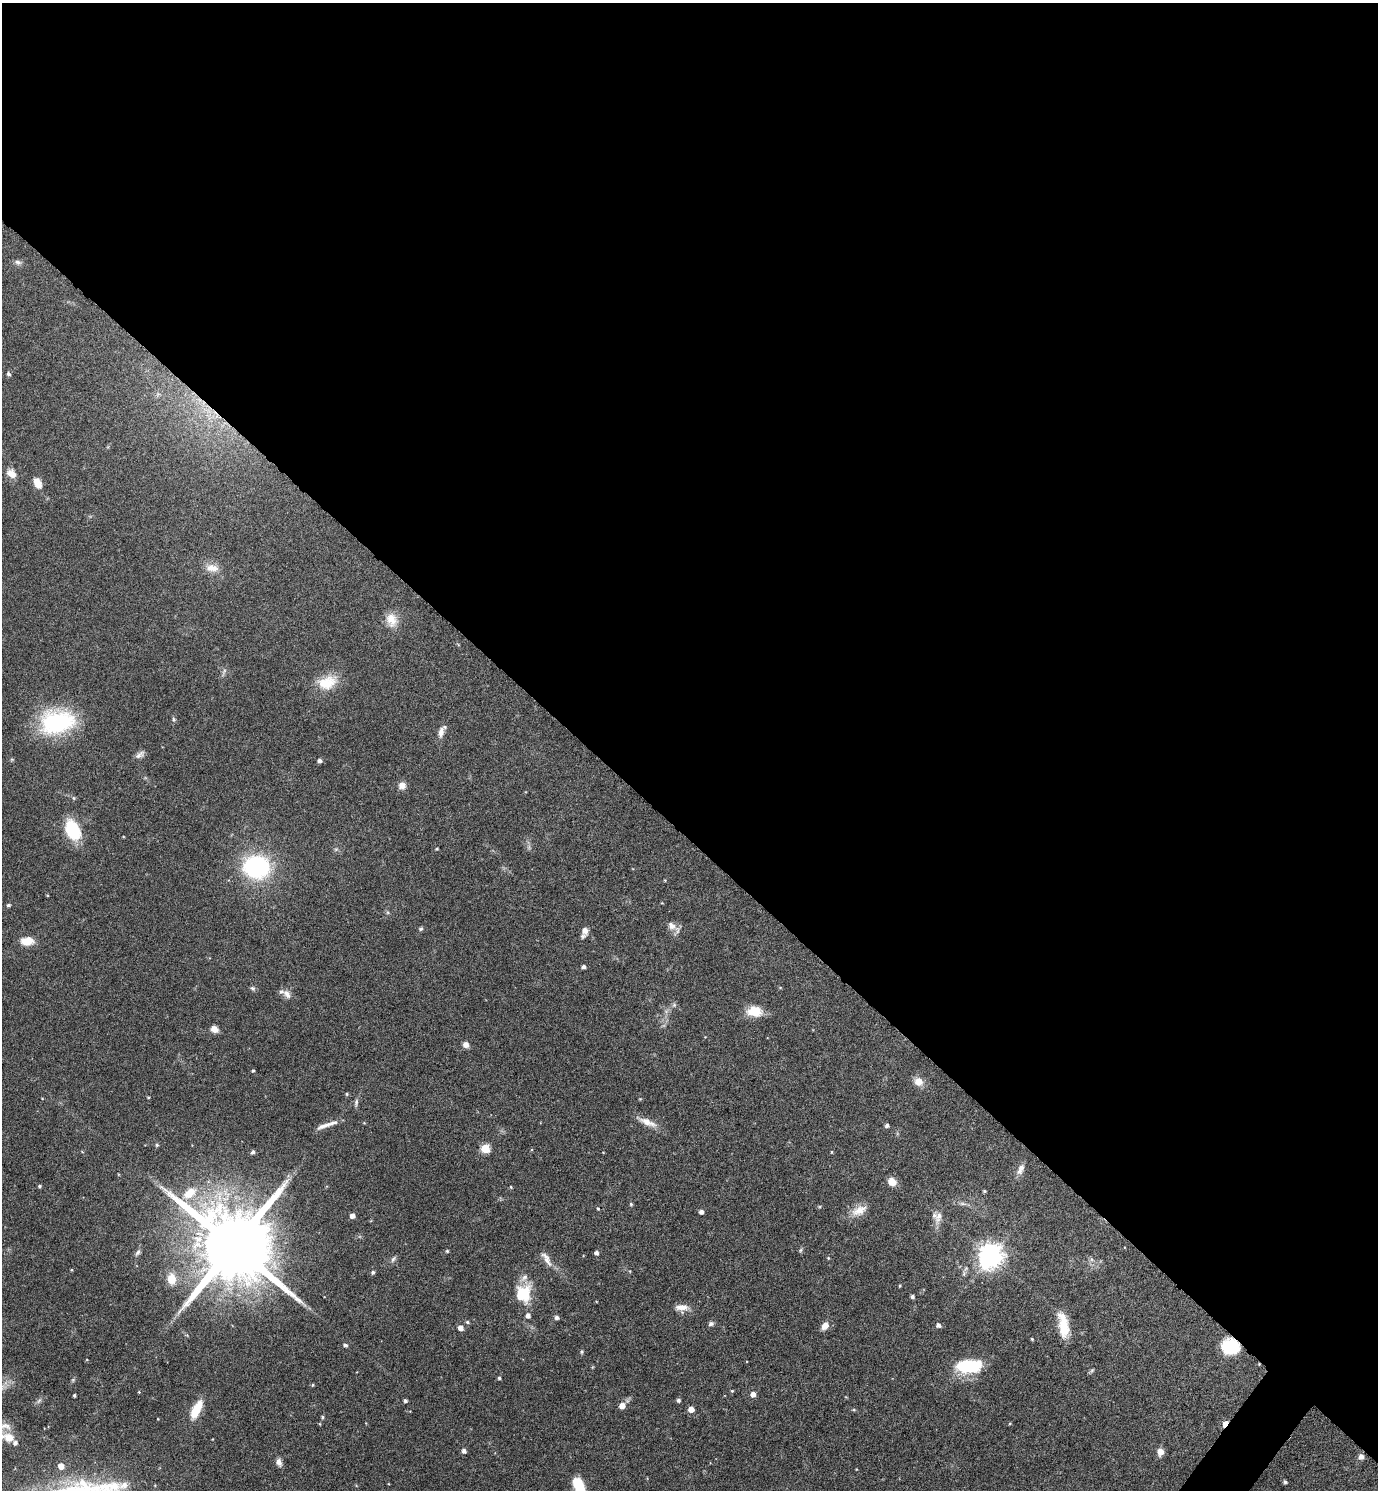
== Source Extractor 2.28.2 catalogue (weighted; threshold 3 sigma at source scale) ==
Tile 3 of 4 x 4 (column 3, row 1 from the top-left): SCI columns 2910-4285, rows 4468-5955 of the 5958 x 5955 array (HDU 1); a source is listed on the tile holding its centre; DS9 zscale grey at full resolution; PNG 1380 x 1492 px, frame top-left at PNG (2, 3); no overlay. Shown black and unused: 57% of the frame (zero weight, under 4 of 8 exposures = <1% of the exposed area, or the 3 px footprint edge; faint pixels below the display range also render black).
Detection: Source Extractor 2.28.2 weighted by HDU 2 'WHT'; one run over the whole footprint, this tile lists its part. Background 0.116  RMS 0.0051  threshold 0.0209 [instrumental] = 3 sigma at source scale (4.09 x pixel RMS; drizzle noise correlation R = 1.36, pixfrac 0.8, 0.05/0.05 arcsec/px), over >= 5 px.
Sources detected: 120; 1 too faint to see at this stretch — not listed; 5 inside a brighter listed object's ellipse — not listed separately; the other 114 listed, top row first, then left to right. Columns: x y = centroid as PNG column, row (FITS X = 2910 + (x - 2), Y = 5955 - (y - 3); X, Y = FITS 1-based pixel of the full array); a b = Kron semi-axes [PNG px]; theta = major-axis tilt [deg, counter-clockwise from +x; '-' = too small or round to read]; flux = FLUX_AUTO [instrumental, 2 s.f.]
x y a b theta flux
18 262 9 7 -18 1.5
9 374 5 4 - 1
11 474 12 9 -39 4.3
38 483 12 7 -63 5.3
212 568 18 10 -6 5.1
391 620 18 13 -73 6.5
224 672 12 4 63 1.2
327 682 27 18 20 12
174 719 7 5 -69 0.78
57 722 32 21 10 58
441 732 16 7 75 3.1
140 755 13 7 30 2
320 761 4 4 - 1.6
402 786 8 8 - 3
74 798 6 4 -89 0.59
72 830 22 14 -63 22
336 849 6 4 18 0.7
437 849 5 3 - 0.41
256 867 24 20 -7 60
47 895 4 3 - 0.36
8 905 5 4 - 0.71
671 926 14 10 -47 3.3
421 929 6 5 - 0.73
584 932 12 6 73 3
27 941 14 9 1 6.6
584 967 4 4 - 1.3
252 988 7 6 - 1
780 988 5 3 - 0.43
287 994 15 8 -54 3
674 1005 7 6 - 1
754 1011 18 12 -4 8.5
214 1029 8 7 - 2.9
466 1045 7 6 - 2.5
253 1071 4 4 - 0.65
918 1081 12 11 - 3.9
347 1094 4 4 - 0.57
148 1097 4 3 - 0.45
356 1102 11 5 83 1.3
648 1122 26 8 -22 5.1
325 1125 26 6 21 3.8
887 1125 4 4 - 1.4
157 1145 5 5 - 0.85
485 1149 5 5 - 19
253 1152 6 5 - 0.98
832 1152 4 3 - 0.41
1020 1169 16 8 65 2.9
892 1182 10 8 -53 4.3
39 1186 4 3 - 0.75
511 1187 4 3 - 0.5
984 1191 4 3 - 0.62
189 1193 18 11 36 8.9
631 1204 4 4 - 0.69
963 1204 11 4 -9 1.5
598 1208 4 4 - 0.47
859 1210 24 11 25 6
701 1212 4 4 - 1.7
352 1216 4 4 - 2.8
938 1217 19 9 73 3.8
234 1246 22 18 -43 8000
800 1250 6 4 87 0.7
447 1251 4 3 - 0.68
138 1252 9 5 54 1.2
596 1253 4 4 - 1.5
991 1256 8 8 - 450
828 1258 4 4 - 0.47
393 1259 11 5 56 1.2
547 1259 24 7 -59 3.6
1091 1259 6 4 -71 0.97
71 1270 4 3 - 0.41
373 1272 6 5 - 0.8
171 1279 11 8 -85 7.3
900 1286 3 3 - 0.46
523 1294 20 17 83 15
912 1297 4 4 - 1
682 1307 17 7 0 4.1
528 1315 5 4 - 2.2
557 1318 4 4 - 1.5
467 1322 5 4 - 0.77
711 1324 7 6 - 1.2
938 1325 5 4 - 1.7
1063 1325 29 10 -81 12
825 1326 9 6 56 3.7
460 1328 5 5 - 3.2
1032 1339 3 3 - 0.51
345 1345 5 4 - 1.2
1230 1347 18 15 -9 17
582 1352 6 4 49 0.67
969 1366 30 15 4 22
1092 1370 8 4 54 0.76
499 1378 4 3 - 0.81
73 1380 5 5 - 0.6
313 1385 4 4 - 0.58
732 1391 4 4 - 0.53
139 1392 4 3 - 0.38
753 1394 5 5 - 2.7
74 1395 3 3 - 0.75
678 1400 5 5 - 0.97
405 1401 4 4 - 1
622 1406 5 5 - 4.7
196 1409 21 8 64 11
691 1409 5 5 - 4.7
322 1417 5 4 - 0.63
1010 1424 5 3 - 0.45
1225 1424 5 3 - 6.8
9 1438 15 12 -19 5.8
464 1451 5 4 - 1.8
1160 1452 8 7 - 3.5
1361 1456 7 7 - 1.9
279 1462 10 6 -71 2.3
61 1466 5 5 - 4.4
82 1482 10 8 -46 4.3
1285 1482 4 3 - 0.98
124 1485 40 14 17 11
579 1485 17 10 -65 12
Overlapping masked pixels (flux is a lower limit): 2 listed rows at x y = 1230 1347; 1225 1424
Isophote crosses this tile's border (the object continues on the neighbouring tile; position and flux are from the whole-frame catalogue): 2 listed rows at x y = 124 1485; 579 1485